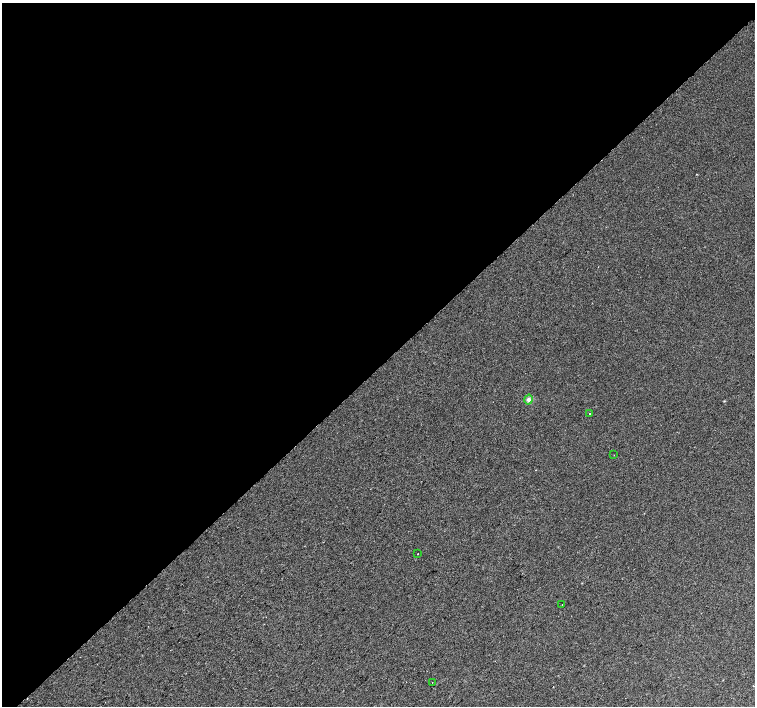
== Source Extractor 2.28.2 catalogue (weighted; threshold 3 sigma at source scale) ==
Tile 2 of 4 x 4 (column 2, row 1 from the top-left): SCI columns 1543-3048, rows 4478-5885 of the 6092 x 6075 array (HDU 1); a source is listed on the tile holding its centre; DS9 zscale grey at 2 x 2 block average (1 PNG px = mean of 2 x 2 image px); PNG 757 x 708 px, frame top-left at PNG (2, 3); each listed source drawn as its Kron ellipse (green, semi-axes under 4 px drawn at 4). Shown black and unused: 52% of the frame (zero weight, under 2 of 3 exposures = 2% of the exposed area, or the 3 px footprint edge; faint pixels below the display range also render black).
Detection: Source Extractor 2.28.2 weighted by HDU 2 'WHT'; one run over the whole footprint, this tile lists its part. Background 0.00436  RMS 0.0038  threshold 0.017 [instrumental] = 3 sigma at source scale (4.5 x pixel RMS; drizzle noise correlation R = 1.50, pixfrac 1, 0.0396/0.0396 arcsec/px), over >= 5 px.
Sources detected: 6; all 6 listed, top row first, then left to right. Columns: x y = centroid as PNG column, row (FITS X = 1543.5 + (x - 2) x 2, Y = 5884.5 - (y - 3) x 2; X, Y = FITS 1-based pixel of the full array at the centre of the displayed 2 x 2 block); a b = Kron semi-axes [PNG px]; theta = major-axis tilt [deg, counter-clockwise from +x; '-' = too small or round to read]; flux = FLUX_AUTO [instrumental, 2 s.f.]
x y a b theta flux
528 400 5 4 - 3
590 414 2 2 - 0.63
614 455 2 2 - 0.28
418 554 2 2 - 2
562 604 2 2 - 0.32
432 682 2 2 - 0.23